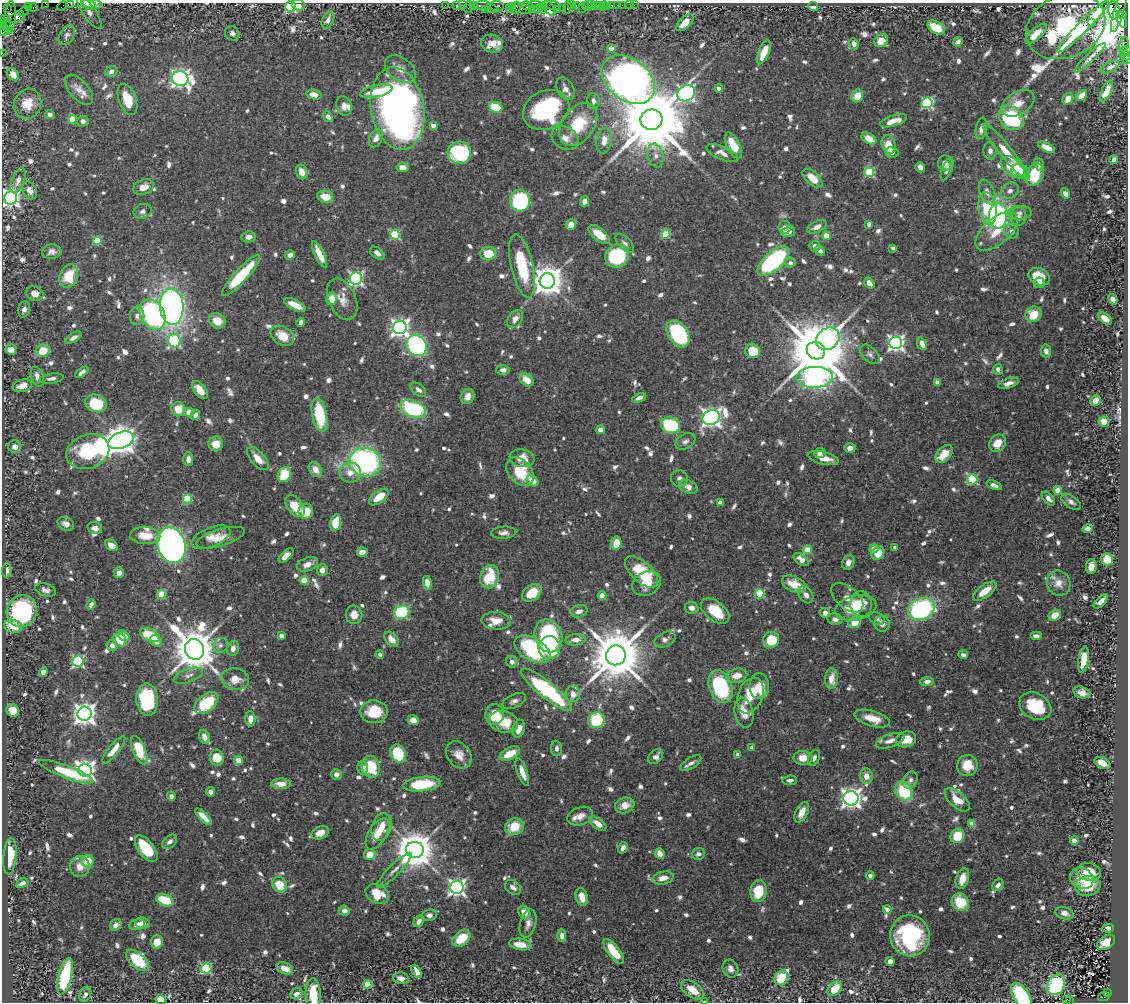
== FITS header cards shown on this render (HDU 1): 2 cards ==
NAXIS1  =                 1126
NAXIS2  =                 1000

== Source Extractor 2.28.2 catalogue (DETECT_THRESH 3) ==
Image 1126 x 1000 px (HDU 1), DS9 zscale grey, 1 PNG px = 1 image px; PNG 1130 x 1004 px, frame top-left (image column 1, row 1000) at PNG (2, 3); each listed source drawn as its Kron ellipse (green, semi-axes under 4 px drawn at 4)
Background 0.725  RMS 0.016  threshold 0.0492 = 3 sigma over >= 5 px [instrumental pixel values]
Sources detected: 1036; of the 1036, the 500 brightest by FLUX_AUTO listed and drawn (536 fainter detections omitted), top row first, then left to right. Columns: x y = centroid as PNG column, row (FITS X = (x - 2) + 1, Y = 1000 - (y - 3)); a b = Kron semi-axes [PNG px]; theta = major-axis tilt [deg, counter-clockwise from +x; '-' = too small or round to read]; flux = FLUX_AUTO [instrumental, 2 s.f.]
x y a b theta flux
71 3 2 2 - 25
46 4 3 2 - 32
92 4 10 5 -11 5.7
89 5 8 4 -16 5.1
298 5 6 5 - 7.5
445 5 2 2 - 23
456 5 3 2 - 34
463 5 2 2 - 22
535 5 7 2 2 230
552 5 9 3 -10 220
571 5 3 3 - 57
576 5 3 2 - 46
585 5 3 3 - 79
592 5 3 2 - 72
596 5 3 2 - 85
600 5 3 2 - 45
612 5 3 3 - 88
617 5 2 2 - 12
622 5 2 2 - 33
630 5 2 2 - 5.1
634 5 2 2 - 11
62 6 6 2 45 55
291 6 5 5 - 130
474 6 4 3 - 150
482 6 8 3 1 130
497 6 6 5 - 91
512 6 4 3 - 34
527 6 6 3 -11 210
588 6 5 3 - 100
603 6 5 2 - 28
813 6 5 3 - 8.6
1105 6 3 3 - 840
28 7 3 2 - 31
33 7 4 3 - 44
468 7 6 2 72 180
607 7 2 2 - 14
7 8 4 2 - 24
516 8 6 2 84 220
521 8 11 5 -17 370
539 8 5 3 - 250
543 8 5 3 - 83
549 8 7 4 -62 170
562 8 2 2 - 63
568 8 6 3 -89 220
583 8 4 3 - 160
485 9 3 2 - 16
491 9 6 2 -20 110
509 9 3 2 - 44
533 9 2 2 - 49
558 9 2 2 - 30
24 11 5 2 - 29
1114 11 9 5 -81 1400
1119 11 22 5 73 700
89 12 19 6 -55 7.1
1122 14 4 3 - 450
17 17 8 5 28 430
10 18 17 5 83 300
5 19 3 2 - 21
1121 19 9 4 -68 300
328 20 9 5 63 6.3
685 23 11 5 44 14
1091 23 2 2 - 730
6 25 7 2 -45 87
3 26 4 3 - 91
1066 26 41 31 23 500
1083 26 36 5 45 190
936 27 9 5 -32 34
4 31 5 2 - 74
232 33 8 6 -41 4.6
1036 34 13 5 42 17
67 35 11 7 57 4.6
881 41 7 6 - 16
958 42 5 4 - 4.8
492 43 11 8 -13 15
854 44 6 5 - 6.3
1124 45 8 4 77 150
611 48 4 4 - 24
1125 51 5 3 - 220
764 52 12 5 68 20
2 53 2 2 - 14
1125 55 6 4 -48 110
1090 58 21 4 44 5.4
1127 60 3 2 - 29
1110 67 10 5 27 4.3
400 69 17 11 -37 12
111 71 6 5 - 4.5
13 74 7 5 -48 8.5
180 78 8 7 - 560
628 79 29 21 -38 940
719 88 4 4 - 7.7
565 89 12 8 -60 7.9
79 90 18 9 -48 12
376 91 16 6 12 26
1106 91 11 5 65 10
686 93 9 7 36 330
314 95 8 4 -13 9.4
1082 95 6 4 46 12
857 96 6 5 - 16
127 99 16 8 -70 27
1068 99 6 5 - 12
593 101 8 6 -82 4.6
927 103 6 5 - 130
1018 103 18 11 30 17
27 104 15 13 65 20
344 106 10 7 -71 8.2
495 107 7 5 -21 32
397 109 42 26 -80 590
546 110 24 19 25 150
50 115 5 4 - 5.2
328 117 6 4 -52 6.8
1011 118 13 11 -42 110
72 119 4 4 - 21
651 120 11 10 - 17000
83 121 5 5 - 4.4
893 121 14 5 17 16
578 124 24 16 54 50
433 126 4 4 - 10
981 128 11 5 79 8
376 138 9 6 65 9.2
565 138 14 11 -29 9.8
869 138 8 5 -31 20
604 141 13 8 79 12
888 144 9 6 -74 20
733 145 14 6 -63 24
1047 147 9 4 -27 15
990 151 9 6 -87 5.6
892 152 7 5 -8 6.9
1006 152 36 6 -50 29
459 153 12 11 - 110
722 153 17 6 -23 9.2
656 155 12 8 -78 6.8
1114 159 5 4 - 6.8
945 163 8 6 85 7.2
1039 164 7 4 -67 5.2
402 167 6 5 - 9.6
920 167 5 4 - 6.5
1013 167 14 8 -39 34
947 169 12 5 68 4.7
1020 171 9 7 -19 19
302 172 7 5 -69 10
869 172 5 5 - 68
1034 175 12 8 63 44
812 178 12 6 -43 18
18 180 13 6 69 7
144 187 11 7 19 10
30 190 9 7 -63 8.4
1010 191 10 7 35 5.5
987 192 13 7 -67 8
1065 193 5 4 - 7.1
325 197 8 6 -16 20
11 198 7 6 - 550
520 201 11 10 - 140
585 201 5 4 - 8.4
988 208 16 9 -81 59
143 211 9 7 23 4.8
1020 213 12 7 1 5.2
998 216 13 9 88 200
1019 216 9 7 86 4.6
869 224 4 4 - 10
571 225 5 5 - 11
784 227 6 6 - 4.9
817 227 10 5 25 7.1
996 231 25 13 41 29
1011 231 7 7 - 5.7
788 232 7 5 16 11
599 234 13 6 -39 26
666 234 4 4 - 50
395 235 5 5 - 90
826 236 4 4 - 27
248 237 7 5 8 6.4
97 240 4 4 - 46
625 243 12 6 -47 4.8
815 246 5 5 - 5.1
893 248 4 3 - 4.6
820 250 6 4 -50 4.7
52 252 9 7 5 5.5
377 253 8 5 -38 5.8
320 254 14 4 -64 16
488 254 8 7 - 23
290 255 5 4 - 5.4
617 256 12 11 - 89
773 261 19 9 42 190
790 263 5 4 - 5.7
522 266 32 11 -77 65
241 275 27 6 48 66
69 276 12 9 72 36
1039 277 11 8 -28 25
356 278 6 6 - 250
547 281 7 7 - 2100
869 283 6 4 -54 9.1
1039 283 5 5 - 4.4
35 294 9 7 -13 9.9
332 299 6 5 - 18
342 299 22 13 -65 15
1113 299 5 4 - 7.7
295 305 12 5 -27 16
172 307 18 12 -86 500
24 309 8 6 75 4.4
152 314 16 11 -61 180
1033 314 8 7 - 23
137 316 9 7 88 6
1105 318 8 4 -40 10
515 319 10 7 54 9.4
217 321 9 7 -32 17
301 322 5 4 - 6
400 328 7 6 - 570
678 334 15 9 -57 130
282 336 13 9 -32 21
73 338 9 4 31 5.2
828 339 12 10 41 330
174 341 7 6 - 130
896 343 6 6 - 380
922 344 6 4 -69 10
417 346 11 9 -51 220
11 350 5 5 - 11
43 351 7 6 - 25
753 351 8 7 - 29
816 351 9 8 - 12000
1046 351 6 5 - 5.5
870 354 12 7 -44 4.5
998 369 5 4 - 4.6
503 370 6 5 - 5.9
82 372 8 4 38 4.8
37 377 10 6 -71 8.7
814 377 18 10 3 920
52 378 12 5 8 4.6
527 380 7 5 -42 17
937 382 4 4 - 14
1008 383 11 5 18 7.2
22 386 10 6 16 13
200 390 10 5 -52 14
418 390 9 5 -39 4.9
467 396 8 6 59 10
639 398 7 3 23 5
1095 400 6 4 49 8.3
96 403 11 8 -21 45
178 409 7 6 - 20
413 409 13 8 -21 100
189 412 5 4 - 13
195 415 5 4 - 4.4
319 415 17 7 -79 62
711 417 9 7 25 690
1104 421 5 5 - 13
670 425 10 7 -17 110
601 430 4 4 - 12
121 440 13 8 21 1900
685 441 11 7 30 5.2
997 443 9 7 54 17
216 444 7 7 - 15
15 447 6 6 - 5.6
850 448 5 4 - 7.4
88 452 22 17 20 93
820 453 6 5 - 4.3
944 454 10 6 46 24
522 458 12 8 -9 16
823 458 16 6 -14 14
188 459 7 5 -87 6.7
258 459 14 7 -48 15
365 462 16 14 -14 230
315 470 8 6 -56 12
520 471 16 11 -49 42
350 473 11 10 - 11
284 475 8 6 62 34
679 479 8 8 - 5.3
972 479 5 5 - 80
532 481 6 5 - 14
994 485 8 4 -21 4.6
688 487 10 6 -25 9.6
1058 490 4 4 - 30
379 497 11 6 36 23
1048 498 8 5 -48 5.6
187 499 4 4 - 53
720 502 4 4 - 8.3
1071 502 11 6 -35 4.9
295 506 12 7 -52 25
306 511 7 7 - 24
335 523 9 5 77 34
66 524 8 6 -27 6.3
95 528 7 6 - 6.6
1088 529 5 4 - 5.1
504 533 13 6 3 5
145 535 15 8 -4 22
211 537 21 9 22 11
220 538 25 8 16 16
616 543 6 5 - 19
111 545 7 5 -38 9.7
172 545 18 13 -72 820
895 547 4 3 - 5.8
874 549 4 4 - 22
807 550 4 4 - 32
362 552 5 4 - 11
878 553 7 6 - 17
286 555 9 4 42 11
1107 559 6 5 - 27
801 560 8 5 -35 9.6
848 563 8 6 70 7.3
307 564 11 6 21 10
1091 566 7 5 81 10
7 570 7 4 86 7.4
322 570 6 5 - 7.4
642 572 20 10 -42 48
119 573 5 5 - 6.2
490 577 12 9 70 41
304 580 4 4 - 36
427 583 7 4 -81 12
647 583 15 11 29 16
1059 583 13 11 -61 12
794 584 13 7 -24 21
45 590 10 6 -17 5
985 591 14 6 36 17
532 593 11 7 38 24
161 594 4 4 - 46
760 594 5 4 - 56
602 595 4 4 - 21
806 595 9 6 -57 6.1
847 598 19 10 -40 13
1101 601 9 4 44 5.9
91 604 5 4 - 5.2
861 604 12 10 -84 17
692 608 7 5 -14 6.1
856 608 21 12 13 33
921 609 14 10 21 180
22 611 16 15 - 150
579 611 8 6 16 7
715 611 16 9 -39 37
402 612 8 6 24 120
825 613 5 5 - 7
354 615 9 8 - 11
1055 615 6 5 - 16
877 618 8 5 -27 4.3
835 619 7 5 -10 5.2
496 621 14 9 -3 16
855 622 7 5 27 24
882 624 8 7 - 6
13 626 9 6 -12 22
150 635 11 6 -26 43
124 636 6 4 -38 11
281 636 4 4 - 4.9
548 636 17 13 -69 140
1036 636 6 4 0 6.3
392 639 9 6 -48 11
665 639 11 7 26 4.8
120 640 7 6 - 27
576 640 10 5 4 7.1
771 640 8 8 - 33
156 641 6 5 - 5.9
112 645 6 5 - 5.1
220 645 8 7 - 4.5
233 648 7 6 - 6.6
549 648 11 10 - 27
194 649 10 9 - 4500
532 649 19 11 -29 140
380 654 4 4 - 4.7
616 655 10 9 - 7900
963 655 5 3 - 4.3
1083 660 13 5 81 22
78 661 6 5 - 170
512 662 6 5 - 4.9
43 672 5 4 - 7.7
188 676 15 6 19 6.6
737 676 11 7 13 13
235 679 14 11 -9 15
831 679 10 6 89 12
927 681 7 4 6 5.3
759 686 13 9 -89 34
720 687 17 11 -70 120
546 690 32 8 -39 160
1082 692 9 5 -15 7.2
573 694 8 7 - 9.4
750 695 18 12 69 27
147 699 16 11 -87 100
514 701 13 6 24 5.1
206 703 14 8 40 51
1035 706 17 13 -29 54
13 710 6 6 - 25
374 712 14 11 -3 37
744 713 15 9 -77 21
85 714 7 7 - 960
495 714 10 9 - 30
872 718 18 7 -17 20
250 719 7 5 -88 12
413 720 5 5 - 10
596 720 8 8 - 54
503 722 15 10 -14 30
519 729 9 6 75 13
204 737 7 5 -71 9.2
906 739 10 7 18 19
890 741 15 6 19 9.9
752 747 4 4 - 7.8
556 748 8 5 -83 4.4
114 750 17 5 51 15
139 750 15 6 -67 50
398 753 9 7 -65 49
510 754 11 6 28 22
459 755 15 11 -51 12
738 755 4 4 - 7.2
656 757 9 6 45 6.3
217 758 8 7 - 26
803 758 9 7 -1 14
814 758 8 5 66 5
239 760 4 4 - 25
691 763 12 5 32 4.9
1102 763 8 5 -25 13
967 766 10 10 - 21
371 767 11 9 -73 48
363 768 7 5 90 7.1
85 770 7 6 - 790
66 772 29 6 -21 49
522 772 14 5 -71 14
336 774 5 5 - 5.3
866 776 7 6 - 9.1
790 780 7 4 4 4.6
910 780 9 6 59 4.6
281 784 9 5 1 12
422 784 19 7 6 56
904 791 10 8 -59 62
210 792 5 4 - 6.5
171 796 4 4 - 4.4
851 798 7 7 - 730
957 800 15 7 -41 18
625 805 10 7 20 11
802 812 11 6 65 12
580 816 13 8 20 8.8
203 817 11 4 -44 13
598 824 10 5 -36 10
972 824 4 4 - 21
381 827 14 10 73 17
514 827 9 8 - 26
320 833 9 6 21 12
378 834 17 9 58 20
957 836 7 6 - 34
1074 841 4 4 - 24
170 842 8 5 42 5
623 848 6 4 58 5
146 849 16 7 -52 53
415 850 9 8 - 3500
660 854 5 4 - 10
698 854 7 5 16 4.4
370 855 6 5 - 16
10 856 18 6 85 21
88 861 6 6 - 21
80 866 10 10 - 10
394 870 24 5 45 8.3
1089 872 12 8 -10 27
870 876 4 4 - 5
663 878 10 6 11 12
1082 878 12 10 -29 16
962 879 10 6 72 13
22 883 6 4 25 4.7
280 885 8 7 - 26
998 885 6 5 - 5.7
1088 886 12 9 9 35
457 887 6 6 - 450
513 887 9 6 -36 5.8
759 891 11 8 80 32
377 894 12 9 -26 29
582 897 9 6 -75 13
165 900 9 5 -22 40
960 902 9 8 - 37
887 910 4 4 - 7.8
344 911 5 5 - 5.4
524 912 7 5 -52 10
1064 913 9 6 -16 7.2
429 915 7 5 10 5.8
419 921 6 4 58 6.7
143 923 7 5 -6 7.4
137 924 8 5 11 6.4
528 924 14 8 75 6.9
116 925 6 5 - 5.8
1108 928 6 4 3 5.8
562 935 6 4 -89 6.4
910 936 20 20 - 130
461 938 10 7 38 33
157 942 7 6 - 16
1106 942 10 6 34 19
520 944 11 5 -9 14
614 951 15 6 -52 32
137 960 14 7 -41 38
890 961 4 4 - 7.7
206 968 5 5 - 98
285 968 8 5 -23 12
730 969 9 7 -68 6.3
417 971 7 4 -60 8.2
65 976 18 6 76 92
401 978 8 5 -12 10
781 978 7 6 - 33
368 984 4 4 - 35
1056 985 11 8 64 120
835 989 8 6 48 26
692 990 13 7 -35 20
1107 992 3 2 - 88
85 994 8 5 65 4.9
296 994 6 5 - 5.6
313 994 16 7 -87 37
1021 996 15 8 -58 110
1104 997 6 4 15 140
1067 999 4 3 - 40
161 1000 5 5 - 24
704 1001 3 2 - 5.8
1069 1001 3 3 - 35
At the frame edge (FLAGS 8, measured only in part): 14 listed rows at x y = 71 3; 46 4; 92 4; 291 6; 3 26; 4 31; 1125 51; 2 53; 1125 55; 1127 60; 313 994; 1021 996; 161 1000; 704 1001
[536 fainter detections neither listed nor drawn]